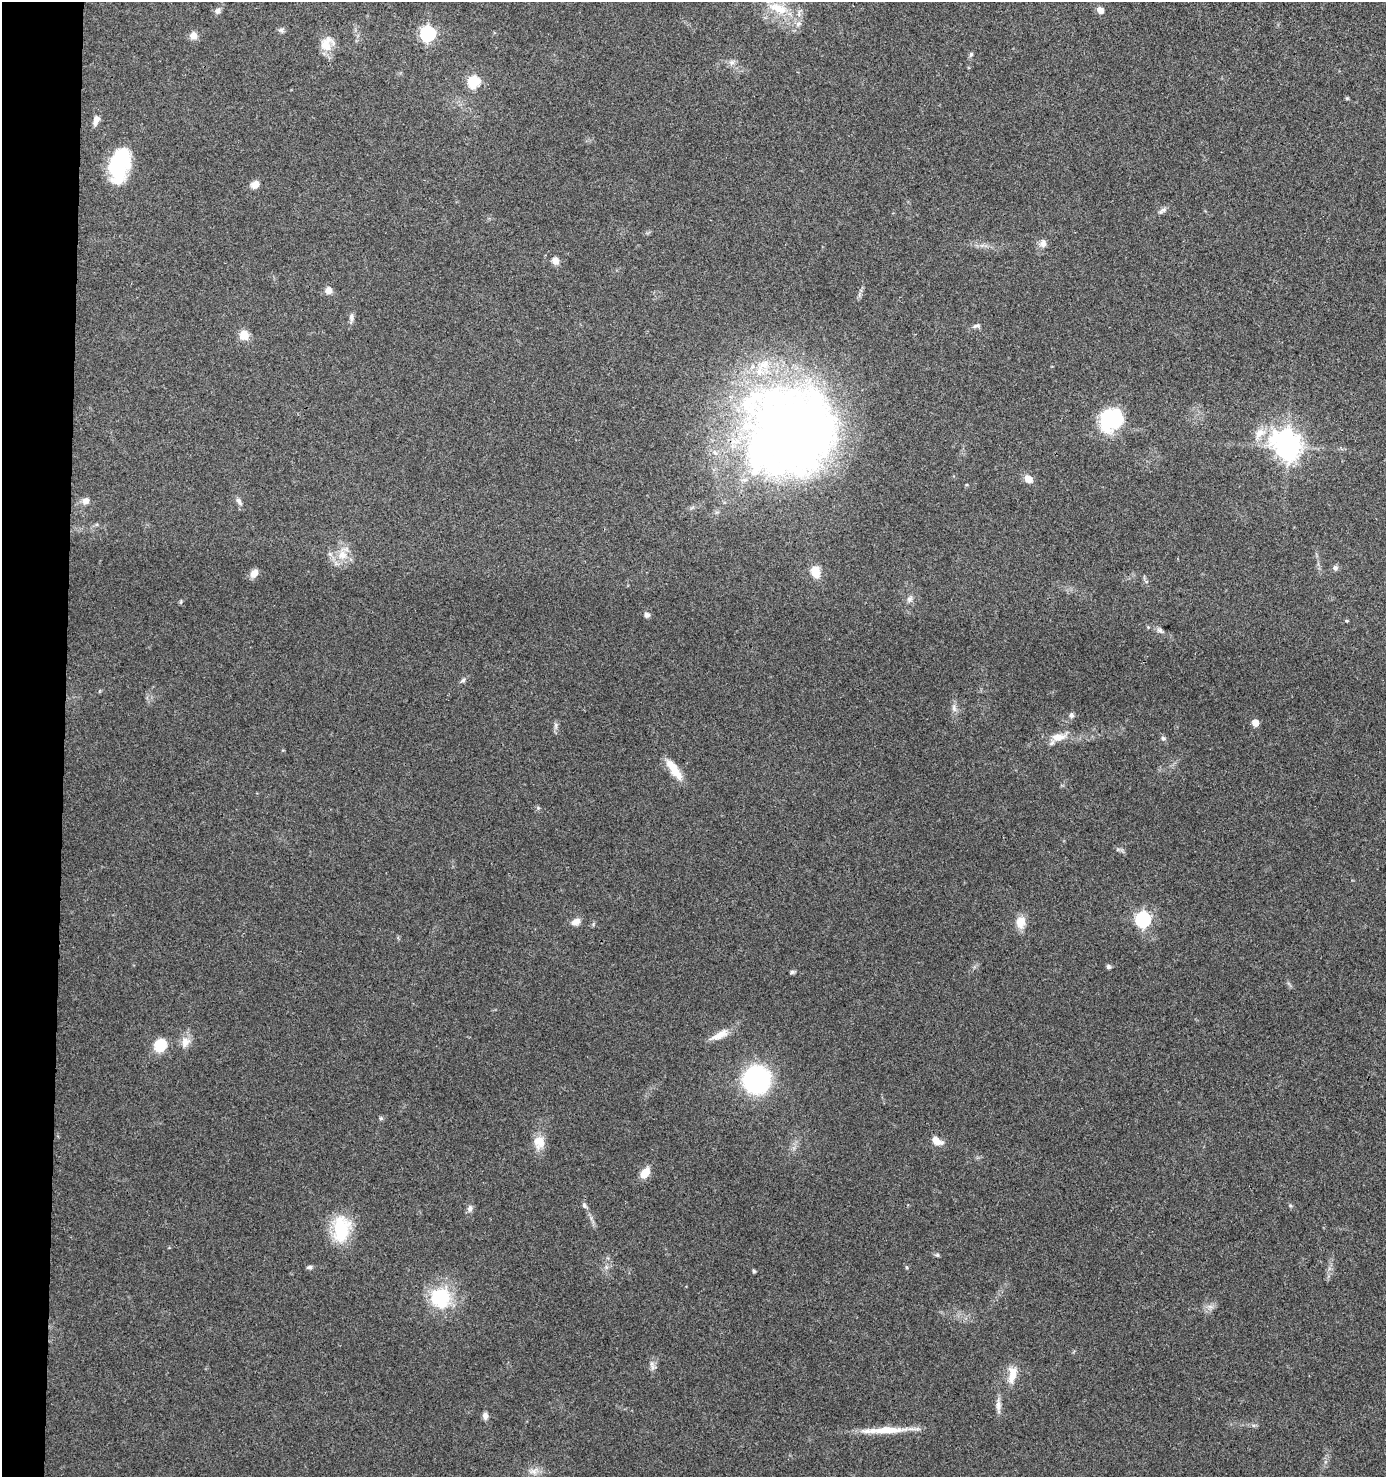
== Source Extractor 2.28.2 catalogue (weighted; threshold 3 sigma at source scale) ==
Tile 4 of 3 x 3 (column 1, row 2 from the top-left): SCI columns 103-1486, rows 1477-2951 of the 4448 x 4427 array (HDU 1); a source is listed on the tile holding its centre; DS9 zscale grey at full resolution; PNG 1388 x 1479 px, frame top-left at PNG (2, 2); no overlay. Shown black and unused: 5% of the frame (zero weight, under 3 of 4 exposures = <1% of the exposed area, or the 3 px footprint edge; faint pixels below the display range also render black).
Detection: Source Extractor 2.28.2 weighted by HDU 2 'WHT'; one run over the whole footprint, this tile lists its part. Background 0.078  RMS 0.0058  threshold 0.0262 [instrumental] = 3 sigma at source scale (4.5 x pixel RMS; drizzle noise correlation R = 1.50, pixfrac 1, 0.05/0.05 arcsec/px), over >= 5 px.
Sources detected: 81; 2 inside a brighter object's white glare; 1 long thin detection or spike segment (spike, bleed or trail) — not listed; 3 inside a brighter listed object's ellipse — not listed separately; the other 75 listed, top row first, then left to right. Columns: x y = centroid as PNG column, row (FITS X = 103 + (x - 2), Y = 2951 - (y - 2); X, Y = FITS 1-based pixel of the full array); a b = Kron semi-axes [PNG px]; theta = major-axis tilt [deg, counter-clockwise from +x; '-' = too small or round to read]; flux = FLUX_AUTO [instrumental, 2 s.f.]
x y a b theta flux
779 8 26 12 -21 15
1100 10 8 7 - 3.3
218 11 8 7 - 2.1
798 24 9 7 33 2.2
281 30 9 6 26 1.6
427 33 7 6 - 130
193 35 9 8 - 4
327 44 21 16 56 9.3
971 54 7 5 74 1.2
732 62 8 7 - 2.3
474 82 6 6 - 55
1347 98 6 4 -19 0.66
96 120 12 6 73 4
117 165 32 20 62 43
255 184 9 8 - 4.3
1162 210 14 5 26 2
1043 243 10 8 87 3.3
555 261 9 8 - 3.5
328 290 8 7 - 3.9
351 317 10 6 -86 2.2
976 326 11 5 20 1.6
244 335 11 9 -69 7
1110 420 26 25 - 40
1259 433 18 10 55 7.1
792 434 100 87 37 530
1287 446 10 9 - 670
1028 479 11 8 -43 4.8
86 501 8 7 - 3.3
239 501 11 6 -64 2.4
342 555 14 13 - 9.1
1335 568 7 7 - 1.8
815 572 11 8 -72 11
254 573 11 8 51 3.8
910 599 9 7 61 2.3
647 615 8 6 -52 2
1347 621 5 3 - 0.68
1160 631 10 6 -37 1.8
463 680 8 5 36 1.3
954 708 10 6 -77 2.3
1071 715 7 6 - 1.7
1255 723 5 5 - 10
556 725 10 4 89 1.7
1058 737 19 9 8 7.8
1163 738 7 5 -85 1.2
674 769 29 9 -55 11
538 808 5 5 - 0.92
1118 849 7 4 19 0.96
1143 919 7 6 - 130
576 922 12 8 24 3.7
1021 922 14 11 76 7.9
1108 967 6 5 - 1.4
792 972 7 5 3 1
720 1035 27 9 27 7.2
185 1042 14 12 72 5.7
160 1045 10 9 - 21
756 1080 20 20 - 100
381 1118 6 5 - 0.92
936 1141 12 8 -33 6.4
539 1142 17 14 -86 8.2
645 1173 10 7 55 9.4
584 1205 9 6 -61 1.5
1290 1205 5 4 - 0.79
470 1209 9 7 83 2.2
341 1229 26 17 87 33
937 1255 6 5 - 0.9
309 1267 7 5 5 1.4
906 1267 5 3 - 0.62
754 1271 4 3 - 0.99
440 1298 20 19 - 38
1210 1306 7 4 -19 1.7
652 1367 9 9 - 2.4
1012 1375 22 10 83 8.6
998 1406 21 6 -89 3.7
485 1416 8 6 90 2.4
533 1471 12 9 10 4
Overlapping masked pixels (flux is a lower limit): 1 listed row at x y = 792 434